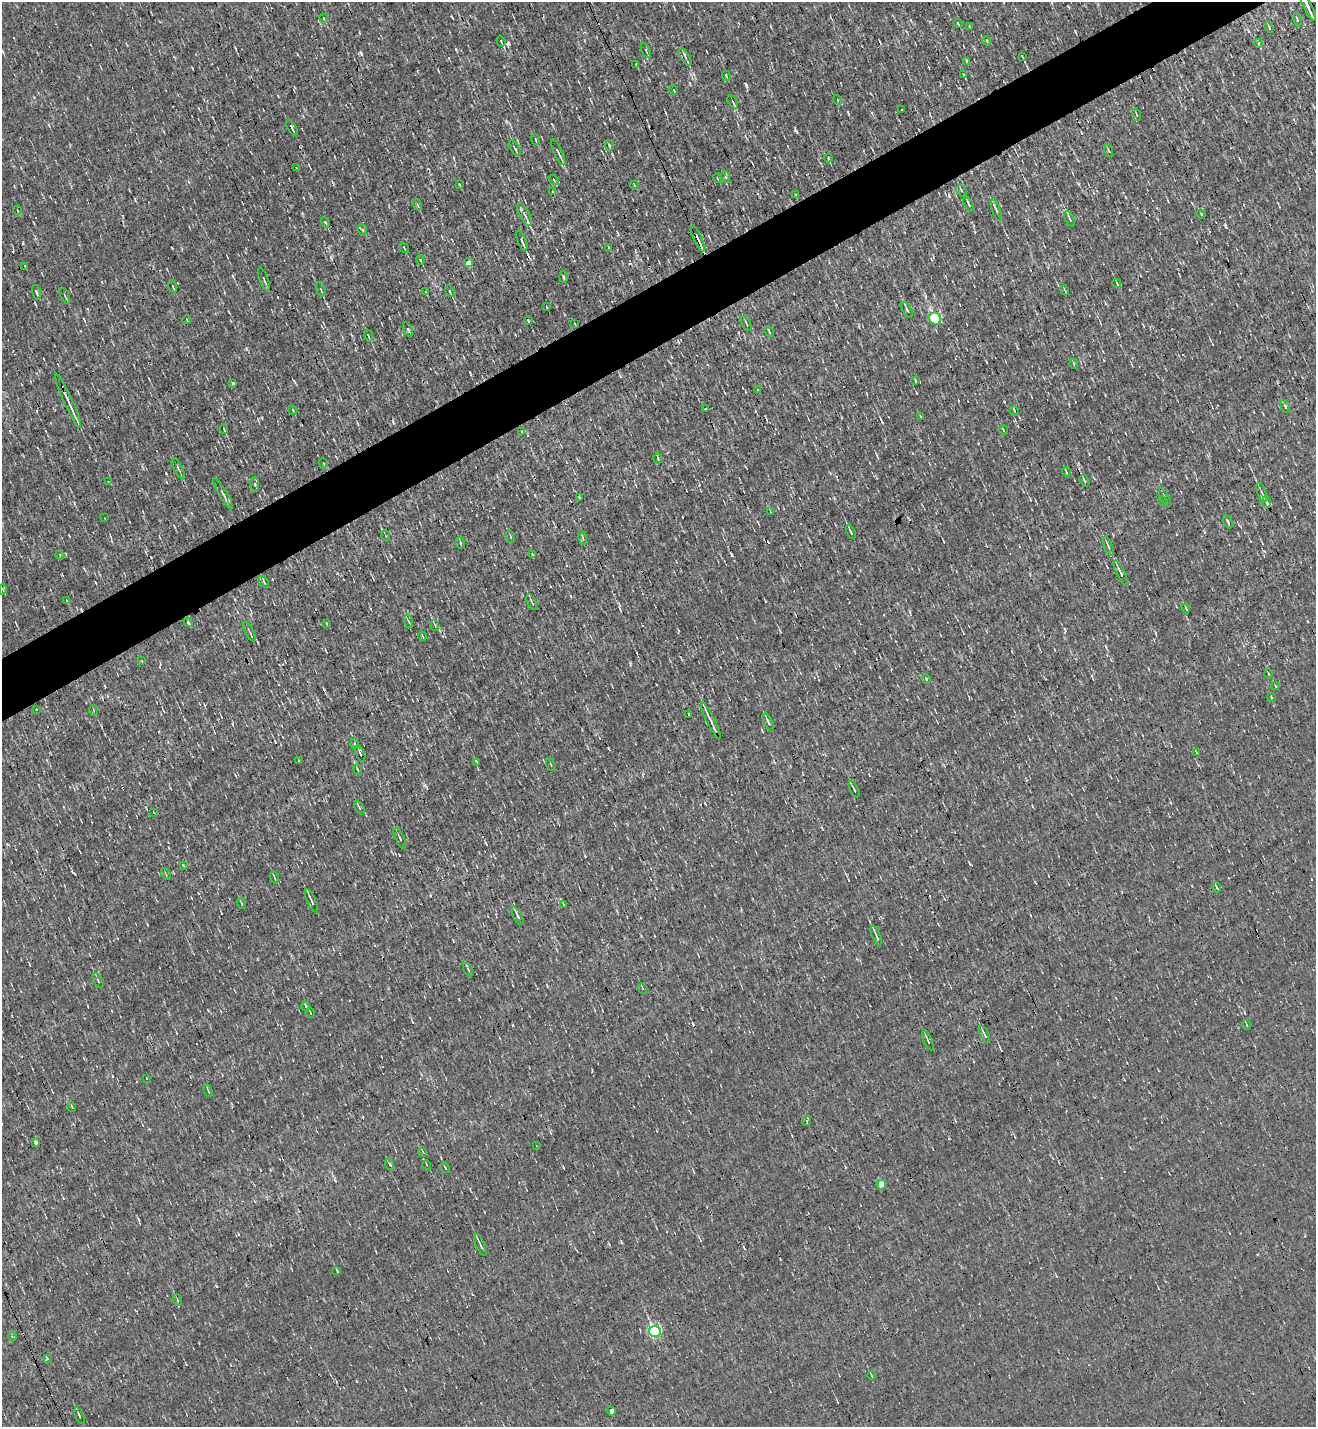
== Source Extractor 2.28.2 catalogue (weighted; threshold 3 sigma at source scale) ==
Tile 10 of 4 x 4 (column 2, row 3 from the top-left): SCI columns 1597-2910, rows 1426-2850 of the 5685 x 5701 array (HDU 1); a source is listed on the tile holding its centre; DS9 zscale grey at full resolution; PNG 1318 x 1429 px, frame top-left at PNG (2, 2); each listed source drawn as its Kron ellipse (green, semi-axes under 4 px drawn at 4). Shown black and unused: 4% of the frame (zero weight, under 3 of 4 exposures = <1% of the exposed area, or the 3 px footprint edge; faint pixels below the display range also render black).
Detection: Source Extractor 2.28.2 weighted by HDU 2 'WHT'; one run over the whole footprint, this tile lists its part. Background 0.00267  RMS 0.039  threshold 0.177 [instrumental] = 3 sigma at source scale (4.5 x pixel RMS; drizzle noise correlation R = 1.50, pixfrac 1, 0.05/0.05 arcsec/px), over >= 5 px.
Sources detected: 196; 13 cosmic-ray / hot-pixel residue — neither listed nor drawn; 3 inside a brighter listed object's ellipse — not listed separately; the other 180 listed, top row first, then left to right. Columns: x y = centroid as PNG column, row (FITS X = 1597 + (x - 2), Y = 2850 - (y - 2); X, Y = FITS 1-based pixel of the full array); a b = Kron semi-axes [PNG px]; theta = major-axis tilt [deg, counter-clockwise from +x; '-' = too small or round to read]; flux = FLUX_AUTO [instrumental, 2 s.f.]
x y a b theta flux
1308 7 15 3 -64 24
324 18 4 3 - 4.4
1297 20 7 3 -76 4.7
958 23 5 2 - 3.8
970 27 4 2 - 2.8
1269 27 5 4 - 5.3
501 41 5 3 - 6.2
987 41 4 2 - 3
1259 43 4 3 - 3.2
646 51 7 3 -67 5.6
685 57 10 2 -60 7.9
1023 57 4 2 - 3.5
967 61 4 4 - 6.6
636 64 3 3 - 2.9
963 74 4 2 - 3.7
726 76 5 3 - 5.1
674 90 4 3 - 4.1
838 100 5 3 - 3.2
733 102 7 3 -61 5.5
902 110 2 2 - 2.3
1136 115 6 2 -68 2.8
292 128 8 2 -57 6.9
535 139 5 2 - 4
609 145 5 4 - 5.6
515 148 9 3 -58 6.6
1109 151 7 3 -71 5.1
558 152 14 3 -64 18
828 158 4 3 - 3.9
296 168 3 2 - 2.6
726 177 6 4 -70 5.1
717 178 5 3 - 3.2
554 180 5 3 - 4.2
459 184 3 2 - 2.5
634 185 4 3 - 3.1
961 191 6 4 -51 6.9
553 192 4 2 - 4.4
796 194 3 3 - 4.2
417 204 6 4 -63 6.2
968 204 8 2 -65 8.1
17 210 4 3 - 3.1
996 210 11 3 -71 8
524 214 12 5 -64 18
1201 214 4 3 - 3.5
1070 219 8 3 -64 8.1
325 222 6 4 -70 7.3
363 230 6 4 -70 5.1
698 239 14 3 -65 47
522 241 10 3 -68 23
404 248 5 3 - 3.7
609 248 4 2 - 3.4
420 260 5 3 - 17
469 263 5 4 - 30
25 266 4 2 - 3.2
563 277 6 4 -86 4.8
264 280 12 2 -69 6.5
1117 284 4 2 - 3.2
173 286 6 2 -70 5.2
321 289 7 2 -68 3.7
1065 290 5 2 - 3.6
450 291 6 3 -59 7.5
37 292 7 3 -74 5.6
425 292 3 2 - 4.2
65 296 9 2 -65 4.2
547 307 4 2 - 3.6
907 310 9 3 -63 6.6
935 319 6 5 - 350
187 320 4 3 - 3.2
528 320 4 2 - 4.4
575 324 3 2 - 2.8
746 324 8 3 -66 5.4
408 330 7 4 -65 6.1
769 331 5 2 - 3.9
368 335 6 2 -71 6
1074 364 5 3 - 3.5
915 380 4 2 - 3.3
232 383 3 3 - 12
757 389 3 2 - 2.4
68 401 30 3 -65 47
1285 407 7 3 -64 6.1
705 409 4 2 - 4.4
293 410 5 3 - 4.6
1014 411 5 3 - 4.5
920 416 4 2 - 2.6
224 429 5 2 - 5.4
1003 430 4 3 - 4
521 432 4 2 - 3.5
658 458 5 3 - 4.8
323 463 5 2 - 3.4
178 469 12 2 -63 5.8
1066 472 5 3 - 2.9
108 481 4 3 - 3.5
1084 481 6 3 -58 5.8
255 484 7 4 -82 5.3
1262 493 10 4 -69 9.6
223 494 18 3 -59 12
579 497 4 3 - 5.5
1165 497 10 3 -60 6.9
1162 501 5 3 - 3.7
1267 502 6 4 -85 7
770 511 4 2 - 2.7
104 518 3 2 - 2.6
1228 522 7 3 -67 5.3
851 532 7 2 -65 8.7
386 536 5 3 - 3.6
511 537 6 2 -71 3.6
583 538 7 3 -71 4.4
460 543 6 3 -81 5.2
1108 546 10 3 -67 9
532 554 4 2 - 2.6
60 555 5 3 - 3.4
1121 573 13 3 -64 15
264 582 7 3 -55 5.1
3 589 5 2 - 3.3
67 601 4 2 - 3
532 602 8 2 -63 6.1
1186 608 5 2 - 4.3
188 622 5 3 - 5.1
409 622 7 3 -71 5.4
326 623 4 2 - 3
435 626 5 4 - 4.3
249 632 11 2 -63 5.4
422 636 4 2 - 3.1
142 661 3 2 - 2.5
1269 674 4 2 - 3.1
926 679 5 4 - 6.2
1275 686 3 2 - 4.3
1271 697 4 3 - 2.9
36 709 3 2 - 2.7
94 710 5 3 - 4.2
688 714 3 3 - 6.5
711 721 20 3 -64 21
768 722 10 3 -64 11
355 744 5 3 - 4.2
1196 752 4 2 - 2.4
360 753 9 3 -67 6.3
298 760 2 2 - 3.8
477 762 3 2 - 5.7
551 764 6 2 -69 3.4
357 769 5 2 - 4.1
854 790 9 3 -66 7.7
359 807 7 3 -61 5.3
154 812 3 2 - 2.5
400 838 11 3 -64 8.1
183 865 3 3 - 2.7
166 874 6 3 -55 5.9
275 878 6 2 -70 4.3
1216 887 5 3 - 4.5
311 901 13 3 -65 13
242 903 6 2 -71 4.9
563 904 4 2 - 2.4
517 916 10 3 -62 11
876 936 10 3 -67 8.9
468 969 7 4 -63 5.3
98 981 8 3 -63 4.8
642 988 5 3 - 3.9
305 1006 5 4 - 8.7
310 1012 5 2 - 3.8
1247 1025 5 3 - 3.3
984 1034 9 3 -62 12
928 1040 11 2 -67 8
146 1078 3 2 - 1.9
208 1091 6 2 -67 4.5
72 1107 5 3 - 3.2
807 1121 5 3 - 5
36 1143 4 3 - 8.1
536 1146 3 2 - 4.9
423 1152 5 3 - 3.3
389 1164 6 3 -68 5.7
427 1165 4 2 - 2.9
445 1168 5 2 - 4.9
881 1185 5 4 - 82
480 1245 12 2 -65 13
337 1271 4 2 - 3
178 1300 6 2 -70 5
655 1332 6 5 - 570
12 1337 5 4 - 5.9
47 1359 4 3 - 9.7
871 1375 4 2 - 3.2
611 1411 4 3 - 110
79 1416 9 2 -68 8.4
Overlapping masked pixels (flux is a lower limit): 4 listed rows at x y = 1308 7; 698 239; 311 901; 611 1411
Isophote crosses this tile's border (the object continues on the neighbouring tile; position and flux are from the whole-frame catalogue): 1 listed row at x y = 1308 7
Unlisted compact peaks at least as high as the median listed source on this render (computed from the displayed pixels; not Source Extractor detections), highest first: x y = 746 85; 795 130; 361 53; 949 196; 456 49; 393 422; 970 864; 75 874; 1226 226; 1130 164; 172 248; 74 503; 216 1286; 1089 454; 925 296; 585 856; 506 121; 147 924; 1078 184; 1004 402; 848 112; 1204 532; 335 1180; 247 349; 302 214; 451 16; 571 596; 1248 31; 354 762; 166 474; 1053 374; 563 1167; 910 612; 262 418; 725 393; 620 609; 1065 210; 1264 551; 877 456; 620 376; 705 804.